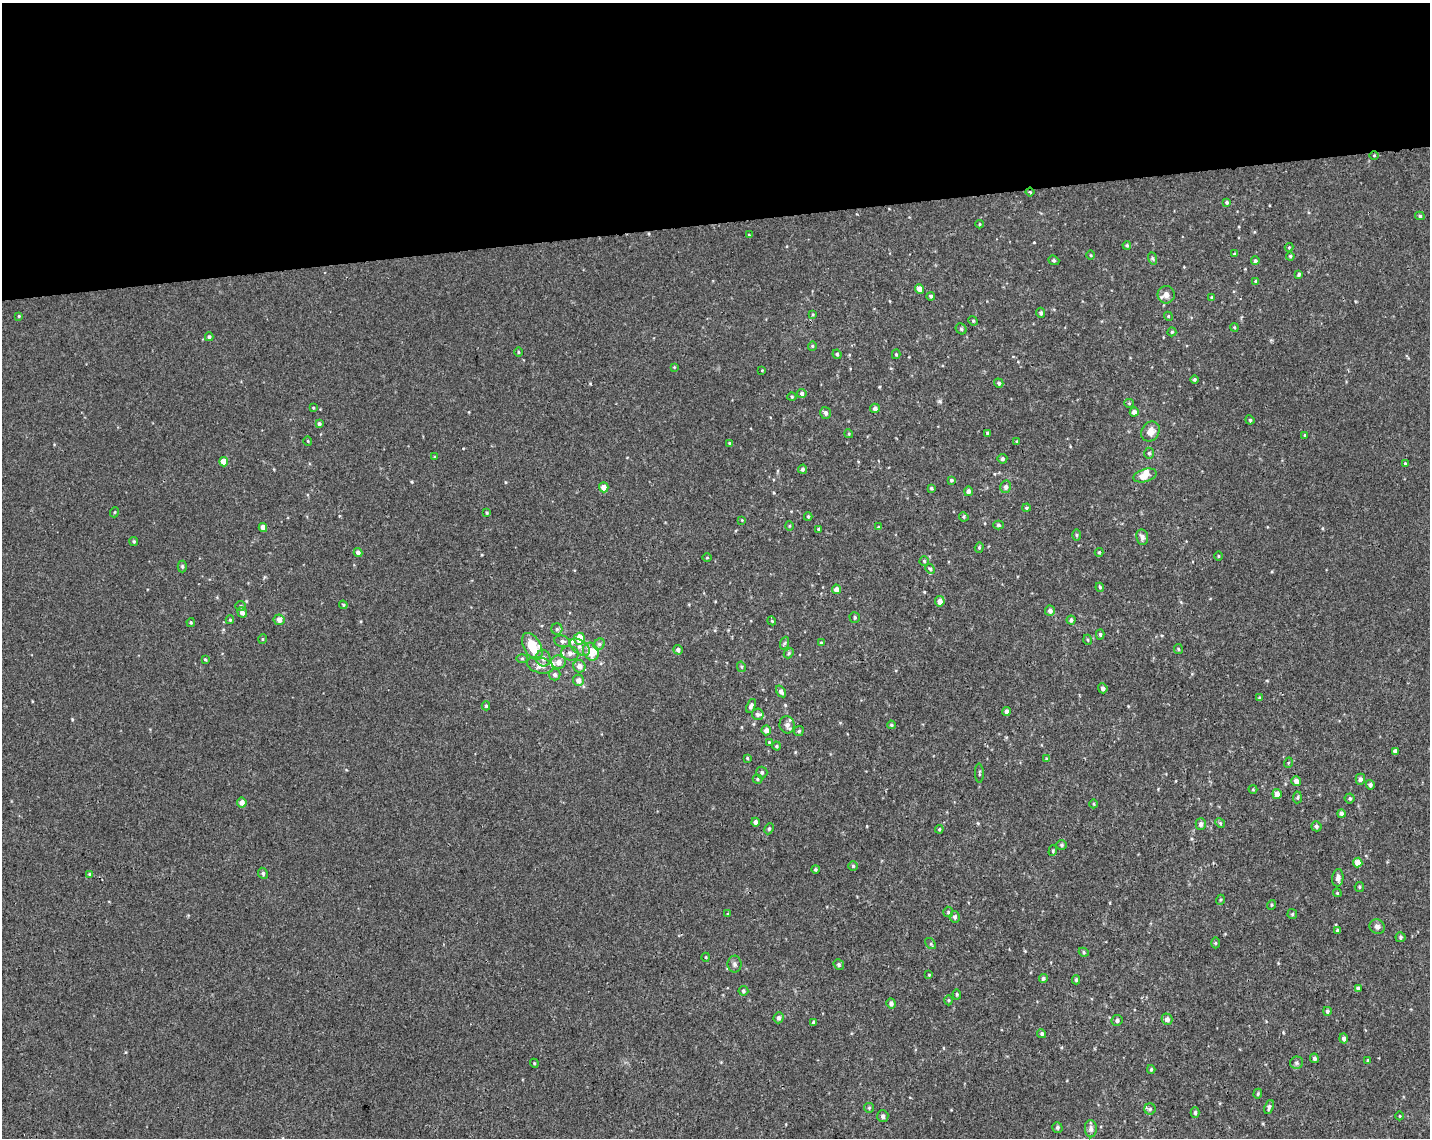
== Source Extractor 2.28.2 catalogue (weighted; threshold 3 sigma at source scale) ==
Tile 2 of 3 x 4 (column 2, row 1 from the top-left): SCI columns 1446-2873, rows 3467-4602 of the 4361 x 4660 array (HDU 1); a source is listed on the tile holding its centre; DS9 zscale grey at full resolution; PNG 1432 x 1140 px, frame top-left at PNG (2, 3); each listed source drawn as its Kron ellipse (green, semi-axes under 4 px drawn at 4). Shown black and unused: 19% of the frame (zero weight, under 3 of 4 exposures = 5% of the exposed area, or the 3 px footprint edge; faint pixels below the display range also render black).
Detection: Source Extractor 2.28.2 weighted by HDU 2 'WHT'; one run over the whole footprint, this tile lists its part. Background 0.00155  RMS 0.004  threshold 0.018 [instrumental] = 3 sigma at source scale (4.5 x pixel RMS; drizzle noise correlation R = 1.50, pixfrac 1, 0.0396/0.0396 arcsec/px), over >= 5 px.
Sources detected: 222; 7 inside a brighter listed object's ellipse — not listed separately; the other 215 listed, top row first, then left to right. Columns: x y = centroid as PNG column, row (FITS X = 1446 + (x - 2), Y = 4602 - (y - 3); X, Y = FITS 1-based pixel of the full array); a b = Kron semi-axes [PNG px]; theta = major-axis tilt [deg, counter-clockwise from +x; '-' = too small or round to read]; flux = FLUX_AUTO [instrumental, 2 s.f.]
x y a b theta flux
1374 155 5 3 - 0.34
1030 192 4 3 - 0.36
1227 202 3 3 - 0.62
1420 216 5 4 - 0.65
979 224 4 3 - 0.36
749 235 4 3 - 0.37
1127 245 4 3 - 0.53
1289 247 4 4 - 0.39
1234 254 4 4 - 0.43
1091 255 4 3 - 0.35
1290 256 4 4 - 0.53
1152 258 6 4 -71 0.6
1054 260 6 4 -20 0.55
1255 261 4 4 - 0.76
1299 274 4 3 - 0.68
1256 281 4 3 - 0.73
920 289 5 4 - 3
1166 295 9 8 - 2.2
931 296 4 4 - 0.69
1212 298 4 4 - 0.53
1041 313 5 4 - 0.88
813 314 4 3 - 0.36
19 316 3 3 - 0.38
1168 316 4 3 - 0.37
973 321 5 4 - 0.54
1234 327 4 3 - 0.39
961 329 6 5 - 0.55
1172 332 4 4 - 0.49
209 337 4 4 - 0.95
812 346 4 4 - 0.41
518 352 5 3 - 0.4
837 354 5 4 - 0.75
896 354 5 4 - 0.53
674 367 4 4 - 0.34
762 370 4 3 - 0.29
1194 379 4 4 - 0.65
999 383 5 4 - 0.81
802 394 5 4 - 0.98
792 397 4 4 - 0.42
1129 403 5 4 - 0.46
313 408 4 3 - 0.35
875 408 5 4 - 1.3
1134 412 4 4 - 1.4
826 413 6 5 - 1.1
1250 420 5 3 - 0.41
319 424 4 3 - 0.9
1150 432 10 8 59 3.1
988 433 3 3 - 0.61
849 434 4 3 - 0.4
1305 435 4 3 - 0.56
308 441 4 3 - 0.34
1017 442 4 3 - 0.43
729 443 4 3 - 0.39
1149 453 5 5 - 0.7
435 457 4 3 - 0.32
1002 459 5 5 - 0.85
223 462 5 4 - 4.6
1405 463 3 3 - 0.3
803 469 4 4 - 0.78
1145 475 12 6 17 4.4
951 480 4 3 - 0.51
604 487 5 5 - 2.8
1006 487 6 5 - 1.2
931 488 4 3 - 0.59
968 491 5 4 - 1.3
1026 508 4 3 - 0.49
115 512 5 3 - 0.34
487 513 4 3 - 0.47
808 517 4 4 - 0.43
964 517 5 4 - 0.45
742 520 2 2 - 0.26
999 525 5 4 - 0.71
790 526 5 3 - 0.41
878 527 4 3 - 0.31
263 528 4 4 - 2.8
819 529 3 3 - 0.74
1077 535 5 3 - 0.48
1142 537 8 6 -80 1.3
134 541 5 4 - 0.53
979 547 5 4 - 0.48
1099 552 4 4 - 0.41
358 553 4 4 - 1.7
1218 556 4 3 - 0.31
707 558 4 3 - 0.32
924 561 4 4 - 0.49
182 566 6 4 90 0.6
930 569 5 4 - 0.62
1100 587 4 3 - 0.43
836 589 5 4 - 2.5
940 601 5 5 - 2.4
343 605 4 4 - 0.41
240 606 5 5 - 0.58
1050 611 5 5 - 1.3
242 612 5 4 - 1.8
855 617 5 5 - 0.64
230 620 4 3 - 0.49
279 620 5 5 - 2.2
1071 620 4 4 - 1.2
772 621 4 3 - 0.32
191 623 4 3 - 0.5
557 629 5 5 - 0.76
1100 634 5 4 - 0.69
263 639 5 3 - 0.3
580 639 6 5 - 6.8
1088 640 5 3 - 0.37
562 641 8 5 -11 1
785 643 7 4 70 0.62
821 643 4 3 - 0.43
599 644 6 5 - 0.86
532 646 14 8 -59 12
580 647 12 6 -32 2.2
1178 649 5 4 - 0.45
678 650 5 4 - 1.2
591 652 9 7 -65 7.6
570 653 9 7 -16 1.6
789 653 6 4 47 0.55
522 658 5 3 - 0.46
543 658 8 7 - 1.9
205 659 3 3 - 0.37
558 662 7 6 - 2.3
540 665 13 7 -16 3.1
579 666 6 6 - 2.3
741 667 5 4 - 0.48
555 674 6 6 - 1.1
578 680 5 5 - 2.3
1103 688 5 4 - 1.2
781 691 6 4 -55 1.2
1259 698 4 3 - 0.49
486 706 4 4 - 0.58
751 706 7 4 68 1.1
1006 711 4 4 - 1.2
758 714 6 5 - 1
787 725 9 7 -79 1.8
891 725 4 3 - 0.54
766 730 5 4 - 1.8
799 731 5 4 - 0.6
769 742 3 3 - 0.35
777 746 4 4 - 0.43
1395 751 4 4 - 1.1
747 758 4 4 - 0.37
1046 759 4 4 - 0.37
1288 763 5 3 - 0.36
762 772 6 5 - 0.84
979 773 10 3 -88 0.56
757 779 5 4 - 0.56
1360 779 5 4 - 1.2
1296 781 5 4 - 1.8
1370 785 4 4 - 1.3
1253 789 4 4 - 0.39
1277 794 5 4 - 2.5
1297 797 6 4 87 0.64
1350 798 5 5 - 0.65
242 803 5 5 - 2
1094 804 4 3 - 0.36
1341 814 4 4 - 1.6
755 822 4 4 - 1.3
1220 823 5 4 - 0.52
1201 824 5 5 - 1.3
1316 826 5 5 - 0.96
769 829 6 4 64 0.64
939 829 4 3 - 0.49
1062 845 5 4 - 0.61
1053 851 5 4 - 0.54
1358 862 5 4 - 3.3
853 866 5 4 - 0.63
815 869 4 4 - 0.6
263 873 5 5 - 0.87
89 874 4 3 - 0.36
1338 878 9 5 84 1.8
1359 887 5 4 - 0.51
1337 893 4 3 - 0.4
1220 900 5 3 - 0.42
1271 905 5 3 - 0.38
948 912 5 5 - 0.55
728 914 4 3 - 0.35
1292 914 5 4 - 0.5
955 917 6 5 - 0.97
1377 927 8 7 - 1.5
1337 931 4 4 - 0.69
1400 937 5 5 - 0.71
1215 943 5 3 - 0.43
931 944 6 4 -47 0.62
1084 952 5 4 - 0.58
706 957 4 3 - 0.32
735 964 8 7 - 1.1
839 964 6 5 - 0.66
929 975 3 3 - 0.31
1043 978 4 4 - 0.84
1076 980 4 4 - 0.58
1358 988 4 4 - 0.99
743 991 5 5 - 0.68
957 994 5 4 - 0.51
949 1000 5 3 - 0.41
891 1003 5 5 - 1.3
1327 1011 4 4 - 0.78
778 1018 5 5 - 1.2
1167 1019 5 5 - 1.6
1117 1020 5 5 - 0.93
813 1022 4 4 - 0.61
1042 1034 5 4 - 0.74
1344 1038 5 4 - 1.1
1314 1058 5 4 - 0.94
1368 1060 3 3 - 0.37
534 1063 4 3 - 0.41
1297 1063 6 6 - 0.87
1151 1069 4 3 - 0.46
1258 1094 5 3 - 0.47
1269 1107 7 4 69 0.86
869 1108 5 4 - 0.48
1150 1109 5 5 - 0.79
1195 1113 5 4 - 0.74
883 1116 6 5 - 1.2
1400 1116 4 3 - 0.28
1057 1127 5 5 - 0.79
1091 1129 8 6 -88 1.5
Overlapping masked pixels (flux is a lower limit): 1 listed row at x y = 1030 192
Unlisted compact peaks at least as high as the median listed source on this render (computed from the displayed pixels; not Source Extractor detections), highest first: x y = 940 401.